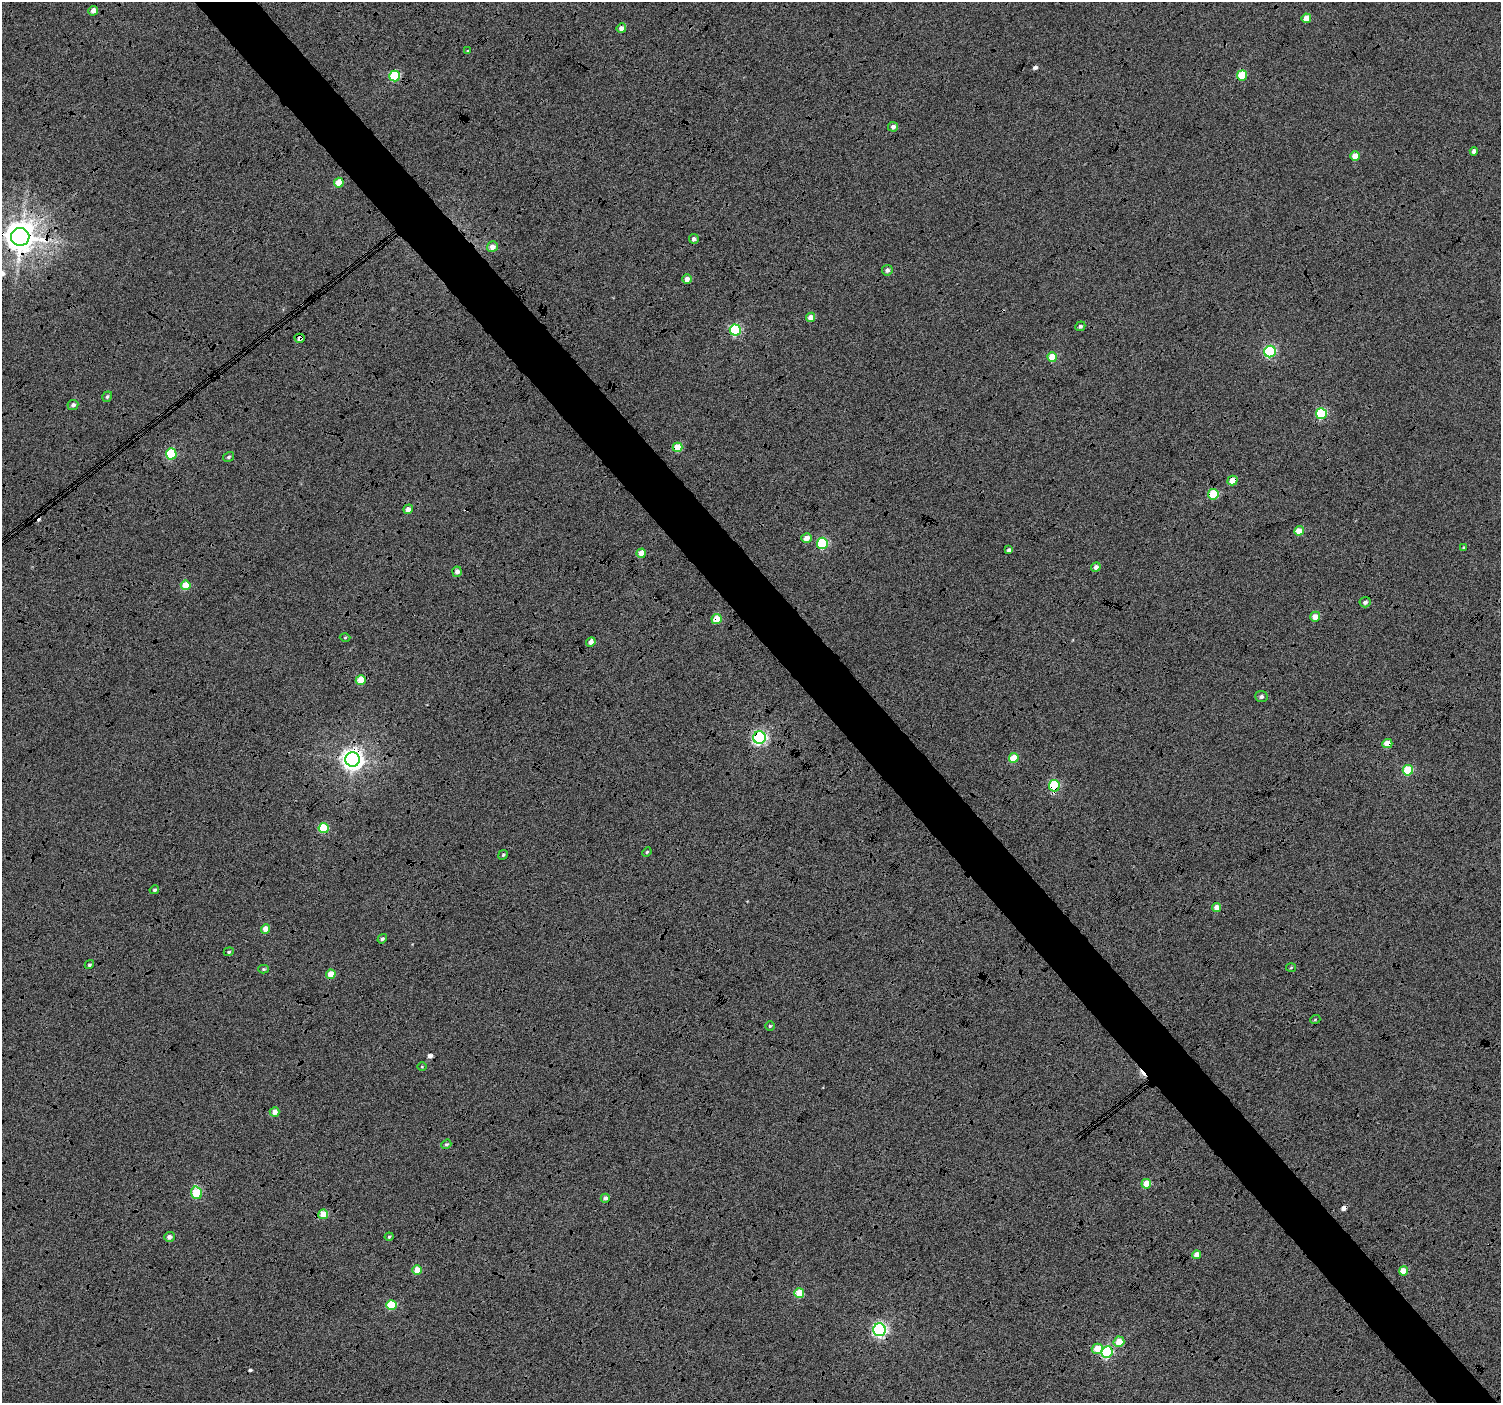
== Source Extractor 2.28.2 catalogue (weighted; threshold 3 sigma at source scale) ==
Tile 6 of 4 x 4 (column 2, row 2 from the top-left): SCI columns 1508-3006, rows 3012-4412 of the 6003 x 5959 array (HDU 1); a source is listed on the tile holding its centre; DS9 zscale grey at full resolution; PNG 1503 x 1405 px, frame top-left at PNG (2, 2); each listed source drawn as its Kron ellipse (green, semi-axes under 4 px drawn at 4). Shown black and unused: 5% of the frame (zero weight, under 4 of 12 exposures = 2% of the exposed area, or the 3 px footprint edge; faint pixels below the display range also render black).
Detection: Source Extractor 2.28.2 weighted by HDU 2 'WHT'; one run over the whole footprint, this tile lists its part. Background -0.0512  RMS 0.021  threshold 0.086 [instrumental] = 3 sigma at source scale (4.09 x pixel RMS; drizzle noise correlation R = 1.36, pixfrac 0.8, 0.0396/0.0396 arcsec/px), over >= 5 px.
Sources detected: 91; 7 cosmic-ray / hot-pixel residue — neither listed nor drawn; the other 84 listed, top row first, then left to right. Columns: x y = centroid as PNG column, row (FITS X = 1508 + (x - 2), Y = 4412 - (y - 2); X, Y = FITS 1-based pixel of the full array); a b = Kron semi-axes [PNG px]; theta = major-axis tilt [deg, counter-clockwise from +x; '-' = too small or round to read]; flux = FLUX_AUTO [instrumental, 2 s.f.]
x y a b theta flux
93 11 5 4 - 14
1306 18 5 4 - 23
621 28 5 4 - 11
468 51 3 3 - 2.7
1242 75 5 5 - 70
395 76 5 5 - 130
893 127 5 5 - 8.5
1474 151 4 4 - 9.6
1355 156 5 4 - 28
339 183 5 4 - 38
20 237 9 9 - 3600
694 239 5 5 - 6.2
492 247 5 5 - 14
887 270 5 5 - 6.2
687 279 5 4 - 12
811 317 4 4 - 18
1080 326 5 5 - 4.4
735 330 5 5 - 190
300 338 5 4 - 9.5
1270 351 6 5 - 220
1052 357 5 5 - 44
107 397 5 4 - 3.5
73 405 5 5 - 6.6
1321 414 5 5 - 140
678 447 5 5 - 43
171 454 5 5 - 130
228 457 5 4 - 3.4
1233 481 5 4 - 26
1213 494 5 5 - 85
408 509 5 4 - 11
1299 531 5 4 - 26
807 538 5 5 - 16
822 543 5 5 - 150
1464 547 4 3 - 1.7
1009 550 4 4 - 5.4
641 553 5 4 - 23
1096 567 5 4 - 7.7
457 572 5 5 - 9.1
186 585 5 5 - 43
1365 602 5 5 - 6.8
1315 617 5 5 - 18
717 619 5 5 - 43
345 637 5 3 - 1.9
591 642 5 4 - 8.3
361 680 5 5 - 48
1261 697 6 5 - 5.4
759 737 6 6 - 440
1387 744 5 4 - 40
1014 758 5 5 - 46
352 759 7 7 - 1500
1408 770 5 5 - 88
1054 786 6 5 - 140
324 828 5 5 - 85
647 852 5 4 - 2.2
503 855 5 4 - 2.9
154 890 5 4 - 2.9
1217 907 4 4 - 18
265 929 4 4 - 22
382 939 5 4 - 3.6
229 952 5 4 - 2.7
89 965 5 4 - 3.2
1291 968 5 3 - 1.8
263 969 5 4 - 2.5
331 974 5 4 - 33
1315 1020 5 3 - 1.6
770 1026 4 4 - 3
422 1067 5 3 - 1.7
275 1112 5 4 - 13
446 1144 5 4 - 3.3
1146 1184 5 4 - 39
197 1193 6 5 - 96
605 1198 4 4 - 5.8
323 1214 5 5 - 41
169 1237 5 4 - 8.5
389 1237 4 4 - 2.3
1197 1255 4 4 - 16
417 1270 4 4 - 37
1403 1271 4 4 - 28
799 1293 5 5 - 64
392 1305 5 5 - 84
879 1330 6 6 - 420
1119 1342 5 5 - 31
1097 1349 5 5 - 35
1107 1352 6 5 - 230
Overlapping masked pixels (flux is a lower limit): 15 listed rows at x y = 395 76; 20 237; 300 338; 678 447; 171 454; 1233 481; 1213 494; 717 619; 361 680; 759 737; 1387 744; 352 759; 1054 786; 879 1330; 1107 1352
Isophote crosses this tile's border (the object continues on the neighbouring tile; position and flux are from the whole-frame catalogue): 1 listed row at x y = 20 237